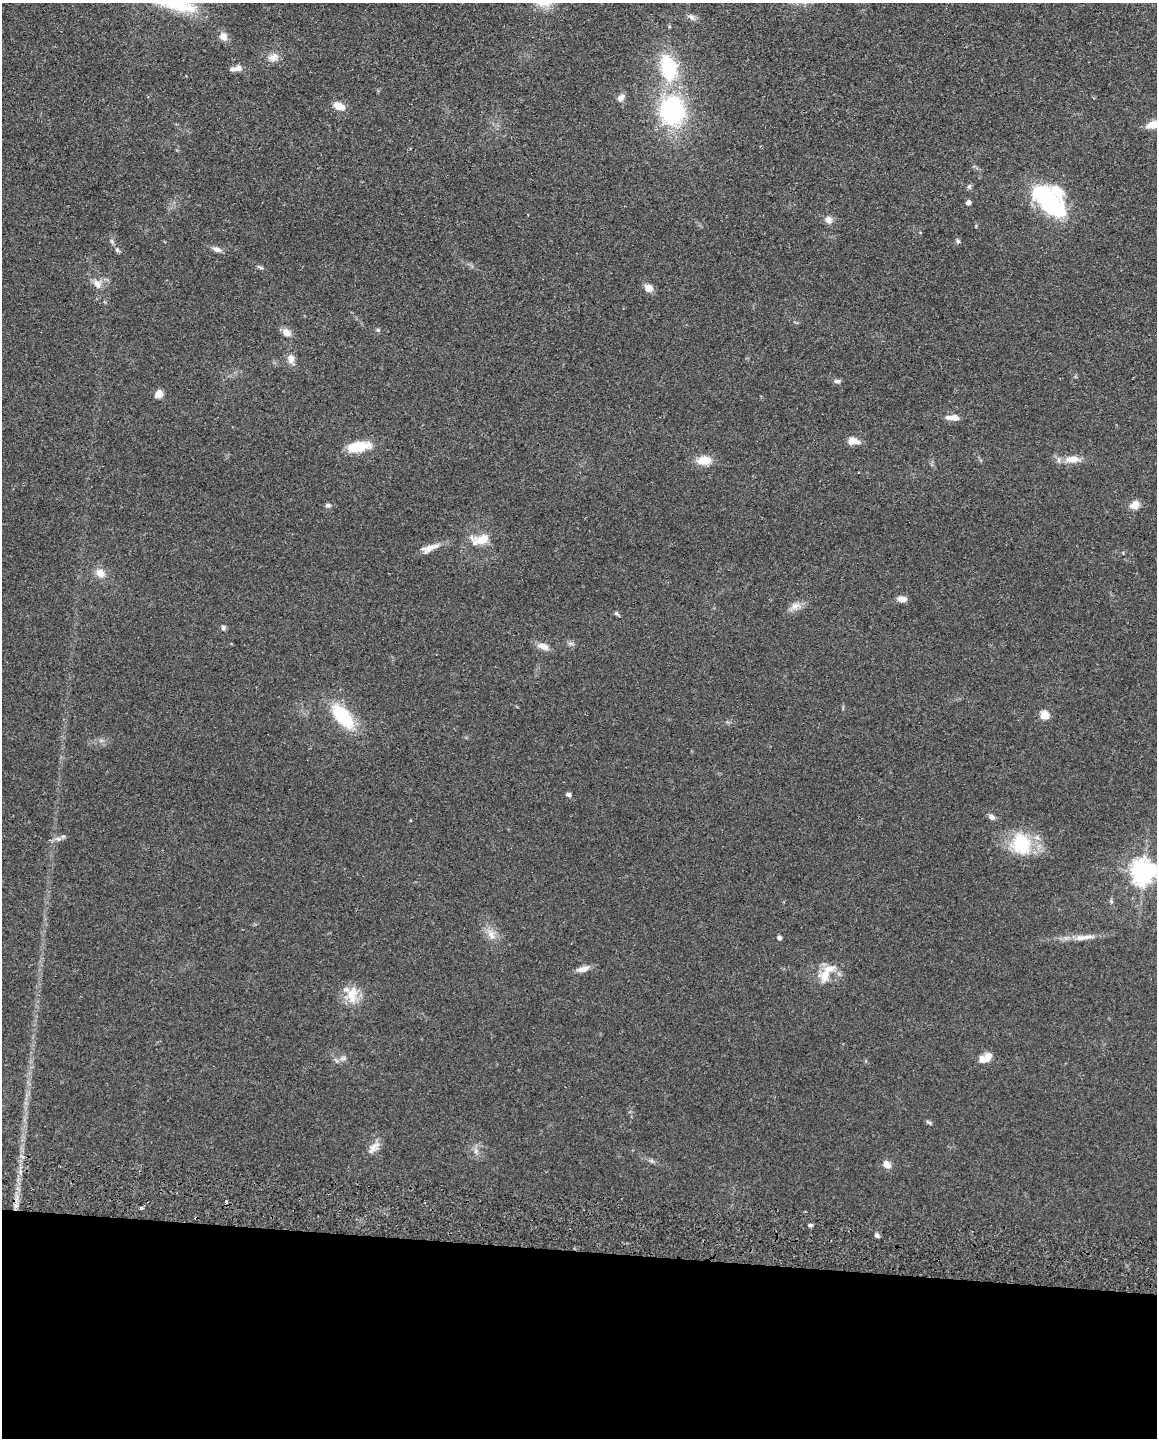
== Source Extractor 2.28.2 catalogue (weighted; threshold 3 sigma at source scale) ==
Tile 10 of 4 x 3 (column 2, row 3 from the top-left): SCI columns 1163-2317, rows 166-1601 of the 4634 x 4751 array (HDU 1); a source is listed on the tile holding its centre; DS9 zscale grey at full resolution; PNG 1159 x 1440 px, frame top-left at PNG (2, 3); no overlay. Shown black and unused: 13% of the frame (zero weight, under 2 of 3 exposures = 3% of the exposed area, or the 3 px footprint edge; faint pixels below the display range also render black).
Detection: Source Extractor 2.28.2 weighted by HDU 2 'WHT'; one run over the whole footprint, this tile lists its part. Background 0.122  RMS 0.0096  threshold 0.0434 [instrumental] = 3 sigma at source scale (4.5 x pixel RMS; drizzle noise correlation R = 1.50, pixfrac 1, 0.05/0.05 arcsec/px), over >= 5 px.
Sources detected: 64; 2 inside a brighter listed object's ellipse — not listed separately; the other 62 listed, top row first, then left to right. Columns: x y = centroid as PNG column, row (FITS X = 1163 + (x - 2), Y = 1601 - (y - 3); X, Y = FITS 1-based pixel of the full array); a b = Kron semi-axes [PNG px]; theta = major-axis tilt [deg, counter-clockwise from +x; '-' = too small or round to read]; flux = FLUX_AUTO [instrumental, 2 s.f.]
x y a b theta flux
691 17 10 6 -33 3.5
223 36 11 9 -46 6.3
273 57 16 10 15 7.5
236 68 15 6 12 5.7
668 68 27 16 -76 63
621 98 11 7 48 4.6
339 106 10 6 -20 14
672 111 31 27 -87 120
1154 124 14 7 13 16
969 187 7 5 70 1.9
1049 201 29 18 -45 160
968 202 4 4 - 4.9
829 220 9 9 - 5.3
958 241 6 5 - 1.6
217 249 11 7 -14 3.9
117 250 7 6 - 1.9
261 267 8 4 -22 1.8
97 284 14 9 -57 7
649 288 9 7 -33 8.3
378 330 6 4 -44 1.3
286 333 10 8 -32 7.8
291 359 9 7 -83 7.4
837 381 8 5 3 2.5
159 394 5 5 - 21
954 417 12 8 -11 6.3
853 441 14 9 -4 7.8
358 447 19 8 8 36
1072 459 22 9 2 12
704 460 17 10 4 14
328 505 7 6 - 2.3
1134 505 13 9 25 7.3
481 539 20 10 4 18
429 548 26 9 19 10
100 573 12 10 -45 9.6
902 599 11 6 -3 5.4
795 606 13 9 37 6.8
616 614 7 4 -37 1.7
223 628 7 5 90 2
543 646 15 8 -22 6.9
1044 715 5 5 - 32
343 716 29 14 -50 54
568 794 7 5 -12 2
991 817 8 6 -32 3.3
58 839 8 6 -19 3
1021 844 29 25 -75 47
1143 872 8 8 - 900
1111 901 6 4 -45 1.4
491 934 16 9 -60 8.5
1083 937 30 7 7 11
779 938 4 4 - 3.2
583 969 18 7 14 6.4
826 973 30 12 53 18
352 995 25 13 82 18
986 1058 17 9 30 9.3
928 1122 9 3 -33 1.6
374 1147 18 10 40 7.7
476 1151 7 4 90 2.5
886 1164 8 7 - 8.2
226 1202 3 3 - 4.7
141 1208 4 3 - 3.2
810 1225 6 4 -1 1.7
877 1235 6 5 - 2.4
Isophote crosses this tile's border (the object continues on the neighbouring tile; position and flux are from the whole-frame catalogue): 2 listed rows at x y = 1154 124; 1143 872